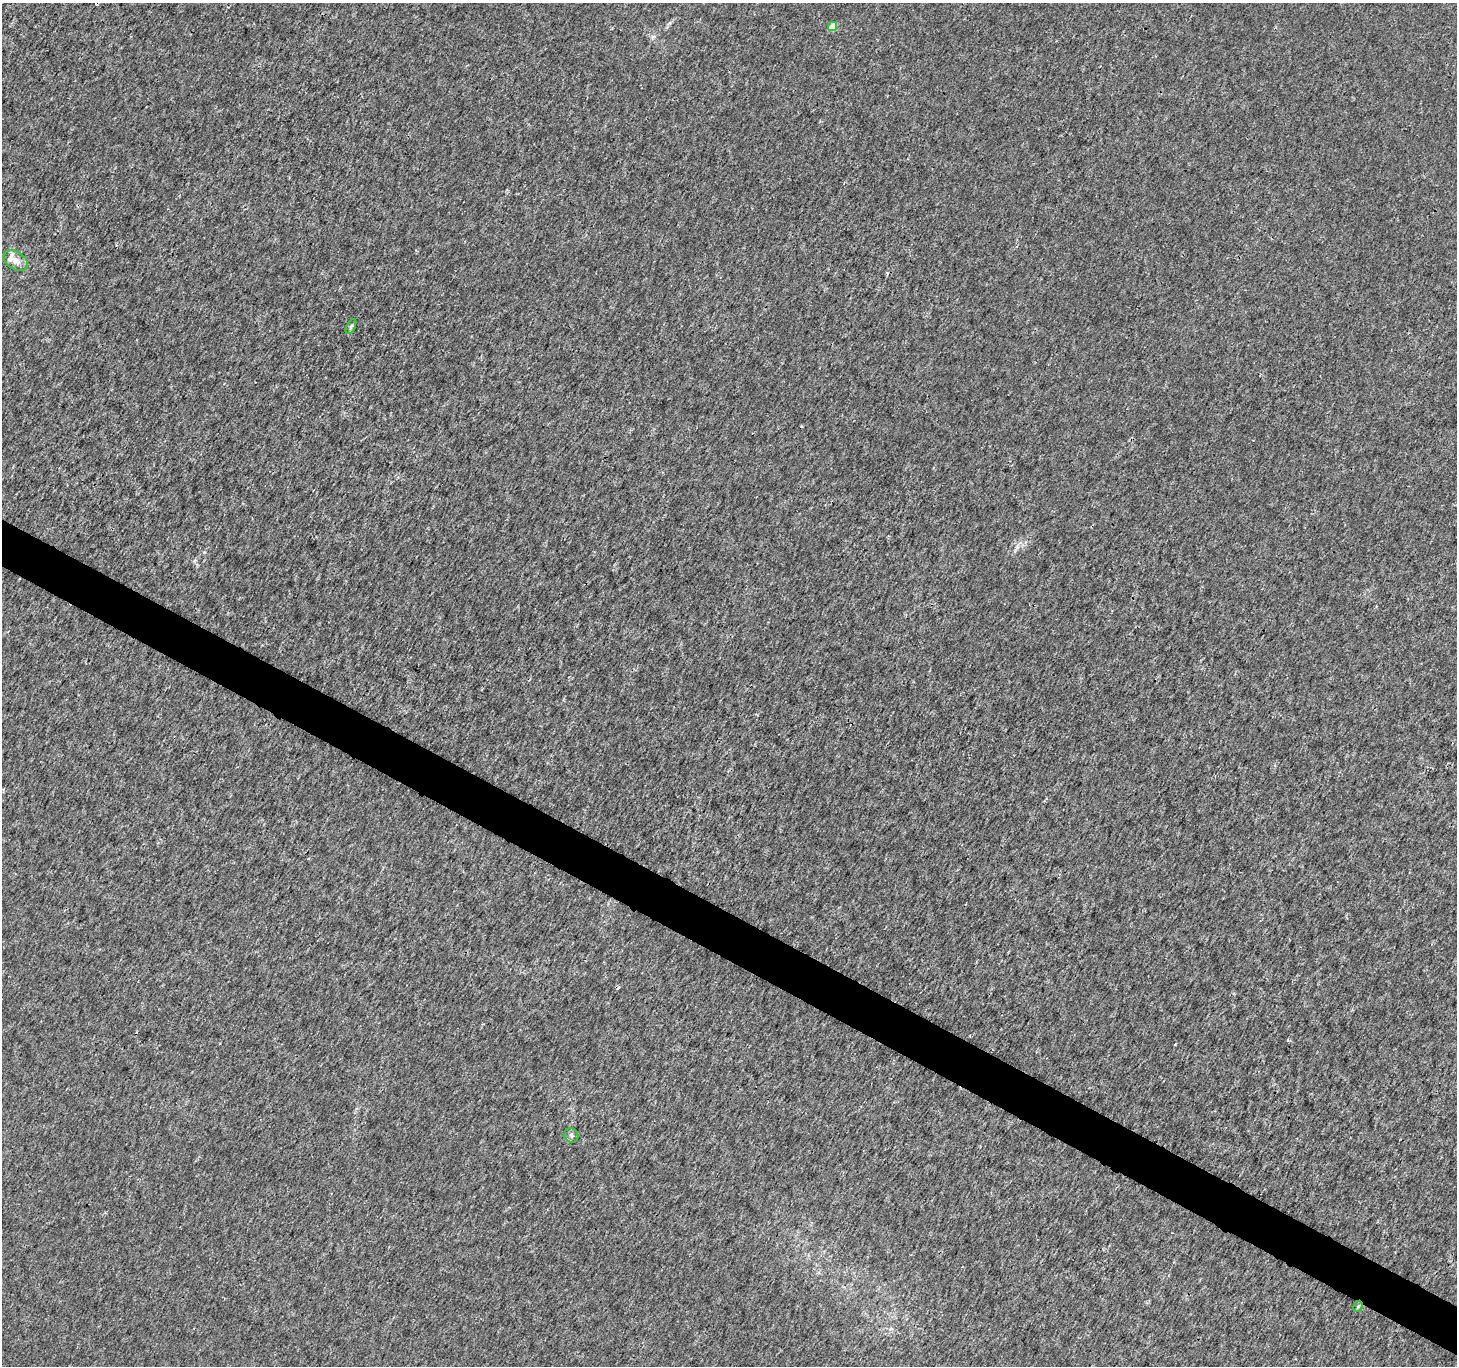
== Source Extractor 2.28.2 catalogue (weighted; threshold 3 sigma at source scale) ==
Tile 6 of 4 x 4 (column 2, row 2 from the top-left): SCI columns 1456-2910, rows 2924-4287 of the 5829 x 5912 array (HDU 1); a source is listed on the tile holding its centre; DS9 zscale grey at full resolution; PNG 1459 x 1368 px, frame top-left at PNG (2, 3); each listed source drawn as its Kron ellipse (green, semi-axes under 4 px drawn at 4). Shown black and unused: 4% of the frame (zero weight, under 3 of 4 exposures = <1% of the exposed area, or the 3 px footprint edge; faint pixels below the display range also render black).
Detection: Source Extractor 2.28.2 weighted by HDU 2 'WHT'; one run over the whole footprint, this tile lists its part. Background 0.00177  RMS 0.0021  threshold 0.00935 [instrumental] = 3 sigma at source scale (4.5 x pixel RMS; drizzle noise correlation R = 1.50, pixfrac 1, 0.0396/0.0396 arcsec/px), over >= 5 px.
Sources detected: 6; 1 inside a brighter listed object's ellipse — not listed separately; the other 5 listed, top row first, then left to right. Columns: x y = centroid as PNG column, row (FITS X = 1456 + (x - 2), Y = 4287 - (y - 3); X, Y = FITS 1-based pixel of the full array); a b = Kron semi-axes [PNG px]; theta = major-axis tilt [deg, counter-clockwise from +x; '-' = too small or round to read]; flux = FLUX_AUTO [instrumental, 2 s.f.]
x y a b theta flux
832 27 5 4 - 3
16 261 13 8 -34 1.6
351 326 8 4 62 0.37
571 1135 7 6 - 0.52
1358 1306 6 4 62 0.33
Overlapping masked pixels (flux is a lower limit): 2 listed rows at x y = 832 27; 1358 1306